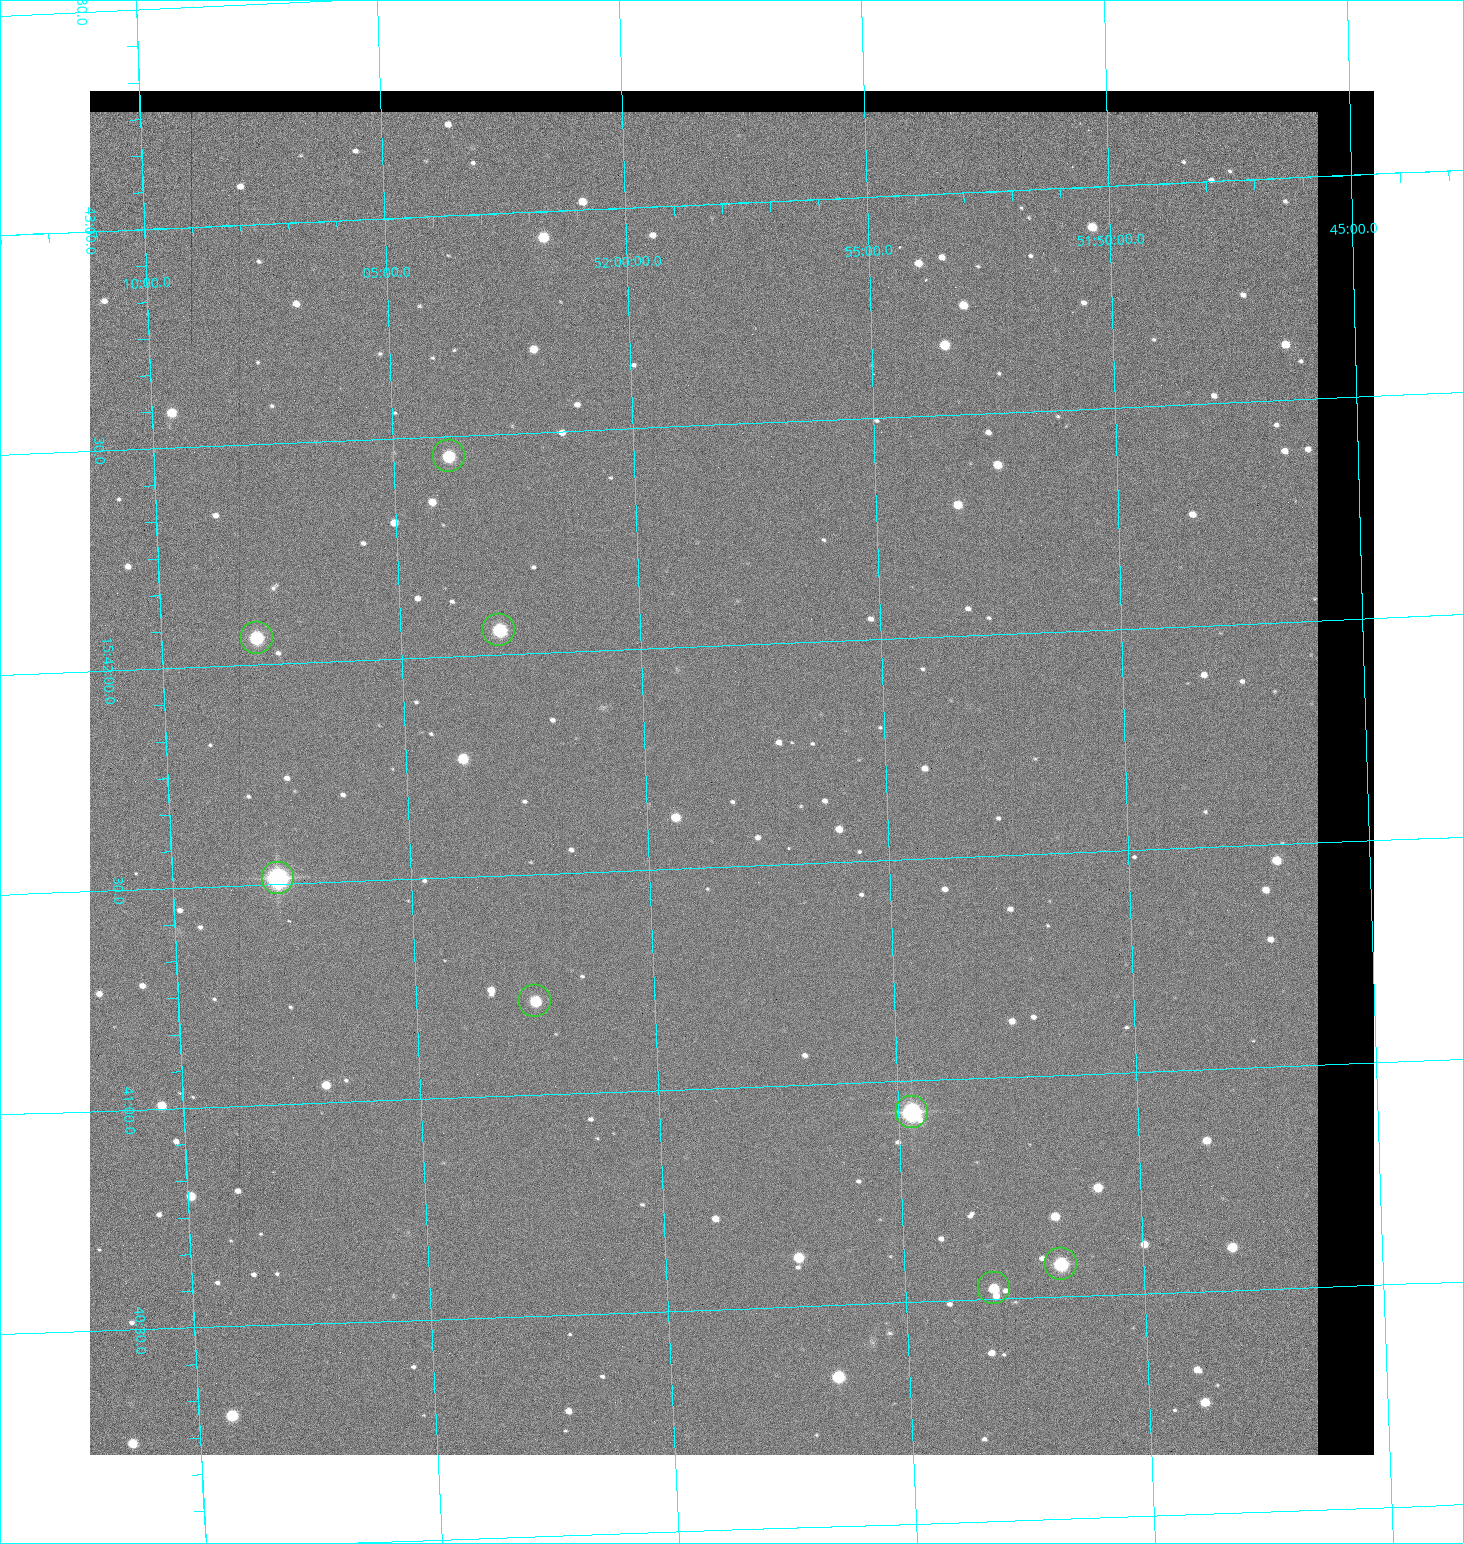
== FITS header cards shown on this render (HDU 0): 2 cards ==
NAXIS1  =                 1284 / length of data axis 1
NAXIS2  =                 1364 / length of data axis 2

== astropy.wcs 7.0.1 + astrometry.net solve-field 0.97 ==
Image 1284 x 1364 px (HDU 0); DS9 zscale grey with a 90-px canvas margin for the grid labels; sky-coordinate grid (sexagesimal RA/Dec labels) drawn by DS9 from the SOLVED WCS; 8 Tycho-2 reference stars matched to detected sources circled (green)
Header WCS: RA---TAN/DEC--TAN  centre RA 15:41:43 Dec +51:58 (235.43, +51.97 deg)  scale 1.26 arcsec/px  FOV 26.9' x 28.5'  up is +92 deg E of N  parity flipped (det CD > 0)
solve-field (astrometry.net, Tycho-2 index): VERIFIED the header's WCS against the Tycho-2 star catalogue (8 matches, 0 conflicts) and refined it, rather than solving blind
Solved WCS: RA---TAN-SIP/DEC--TAN-SIP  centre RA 15:41:43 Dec +51:58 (235.43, +51.97 deg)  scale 1.25 arcsec/px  FOV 26.8' x 28.5'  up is +92 deg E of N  parity flipped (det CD > 0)
The solver's refit moves the header's centre by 0.47 arcsec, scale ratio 0.9969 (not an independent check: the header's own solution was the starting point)
Tycho-2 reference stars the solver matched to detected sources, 8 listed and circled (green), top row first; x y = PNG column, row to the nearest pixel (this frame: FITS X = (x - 90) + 1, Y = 1364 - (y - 91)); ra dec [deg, ICRS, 3 dp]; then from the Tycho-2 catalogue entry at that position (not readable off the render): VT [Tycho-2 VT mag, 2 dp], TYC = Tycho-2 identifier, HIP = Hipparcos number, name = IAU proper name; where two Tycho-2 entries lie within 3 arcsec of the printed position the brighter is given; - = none
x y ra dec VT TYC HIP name
449 456 235.614 +52.064 11.61 3489-1132-1 - -
499 630 235.514 +52.049 11.19 3489-1407-1 - -
257 638 235.515 +52.133 11.12 3489-1380-1 - -
278 878 235.378 +52.130 9.31 3489-1322-1 76850 -
535 1001 235.303 +52.042 11.52 3489-958-1 - -
912 1112 235.232 +51.912 9.59 3489-824-1 - -
1061 1264 235.143 +51.862 10.97 3489-1016-1 - -
994 1288 235.131 +51.886 12.29 3489-908-1 - -